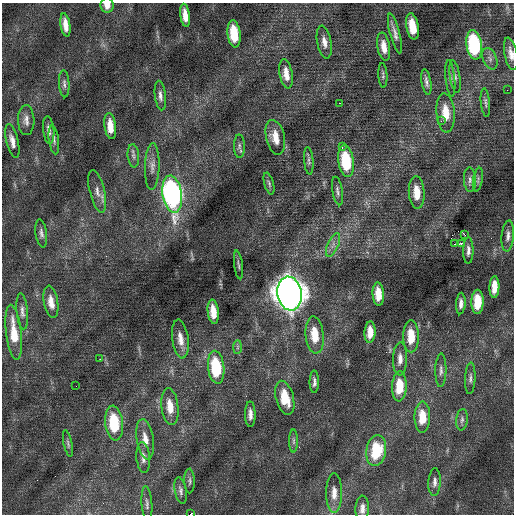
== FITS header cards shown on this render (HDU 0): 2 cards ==
NAXIS1  =                  512 / Axis length
NAXIS2  =                  512 / Axis length

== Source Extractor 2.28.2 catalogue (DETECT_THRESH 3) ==
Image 512 x 512 px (HDU 0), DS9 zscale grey, 1 PNG px = 1 image px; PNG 516 x 516 px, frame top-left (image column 1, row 512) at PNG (2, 3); each listed source drawn as its Kron ellipse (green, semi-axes under 4 px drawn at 4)
Background 0.0546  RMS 0.71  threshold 2.14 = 3 sigma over >= 5 px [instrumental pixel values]
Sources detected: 90; all 90 listed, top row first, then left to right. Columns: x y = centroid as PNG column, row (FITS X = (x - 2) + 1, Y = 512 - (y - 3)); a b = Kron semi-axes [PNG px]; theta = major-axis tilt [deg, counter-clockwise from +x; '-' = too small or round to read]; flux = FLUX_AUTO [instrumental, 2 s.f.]
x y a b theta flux
107 5 7 6 - 330
185 15 12 4 -82 540
65 25 12 4 -81 470
412 26 13 6 -80 1000
395 33 20 5 -76 260
234 34 13 6 -83 1500
324 42 16 7 -80 370
474 45 15 8 -82 4400
384 47 14 6 -80 490
511 54 16 6 -79 370
490 59 11 7 -67 210
286 74 15 6 -80 520
383 75 12 4 -87 110
455 77 16 5 -82 190
450 78 18 4 -84 200
426 82 13 4 -81 200
64 84 13 5 -87 170
507 90 2 2 - 39
160 96 15 5 -83 230
485 102 14 4 -84 150
339 103 2 2 - 140
446 113 20 9 -86 920
26 120 15 8 -88 310
441 121 3 2 - 140
110 126 13 6 -83 670
49 130 14 5 -83 250
275 137 18 9 -77 670
54 140 14 5 -82 150
12 141 17 6 -76 370
239 146 12 5 -89 140
342 147 3 2 - 120
133 156 12 5 -84 160
309 161 14 4 -85 140
346 161 16 7 -81 2400
152 166 23 7 88 370
470 180 12 6 -87 200
478 180 12 4 80 120
269 183 11 4 -75 130
97 191 22 7 -77 390
337 191 14 5 -80 170
417 193 16 8 -86 760
172 194 19 9 -82 17000
41 233 14 5 -82 200
465 235 3 2 - 870
508 236 15 6 85 250
455 244 3 2 - 110
461 244 3 3 - 280
333 245 13 5 66 260
468 251 13 5 89 220
238 265 14 3 -83 110
494 287 11 5 89 660
290 293 17 12 -81 72000
378 294 11 5 -87 700
51 302 16 7 -80 480
478 302 12 6 89 1200
461 304 11 5 86 250
22 311 18 5 -85 240
213 312 12 5 -83 670
14 332 28 7 -83 1200
370 332 11 5 88 570
315 335 19 9 -85 1100
411 336 16 7 -90 1100
180 339 19 8 -82 500
237 347 7 4 89 100
100 359 3 2 - 52
400 359 16 7 88 370
216 367 16 8 -84 2900
441 370 17 5 89 220
470 378 16 5 87 180
314 382 11 4 -89 180
76 386 2 2 - 36
399 386 15 7 87 1300
285 398 17 9 -75 1400
170 406 19 8 -83 750
250 414 13 5 -89 290
422 417 15 8 89 1000
462 420 11 5 84 160
114 423 17 9 -84 2400
145 439 20 8 -81 600
293 441 12 4 -90 130
68 444 13 4 -78 120
376 451 16 9 82 2200
143 457 15 7 -84 290
189 481 12 5 -89 140
435 482 14 6 86 220
181 491 13 6 -79 180
334 493 20 8 -90 560
147 504 18 5 -86 190
362 509 13 7 88 290
191 514 3 2 - 410
At the frame edge (FLAGS 8, measured only in part): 3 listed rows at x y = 107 5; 511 54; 191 514